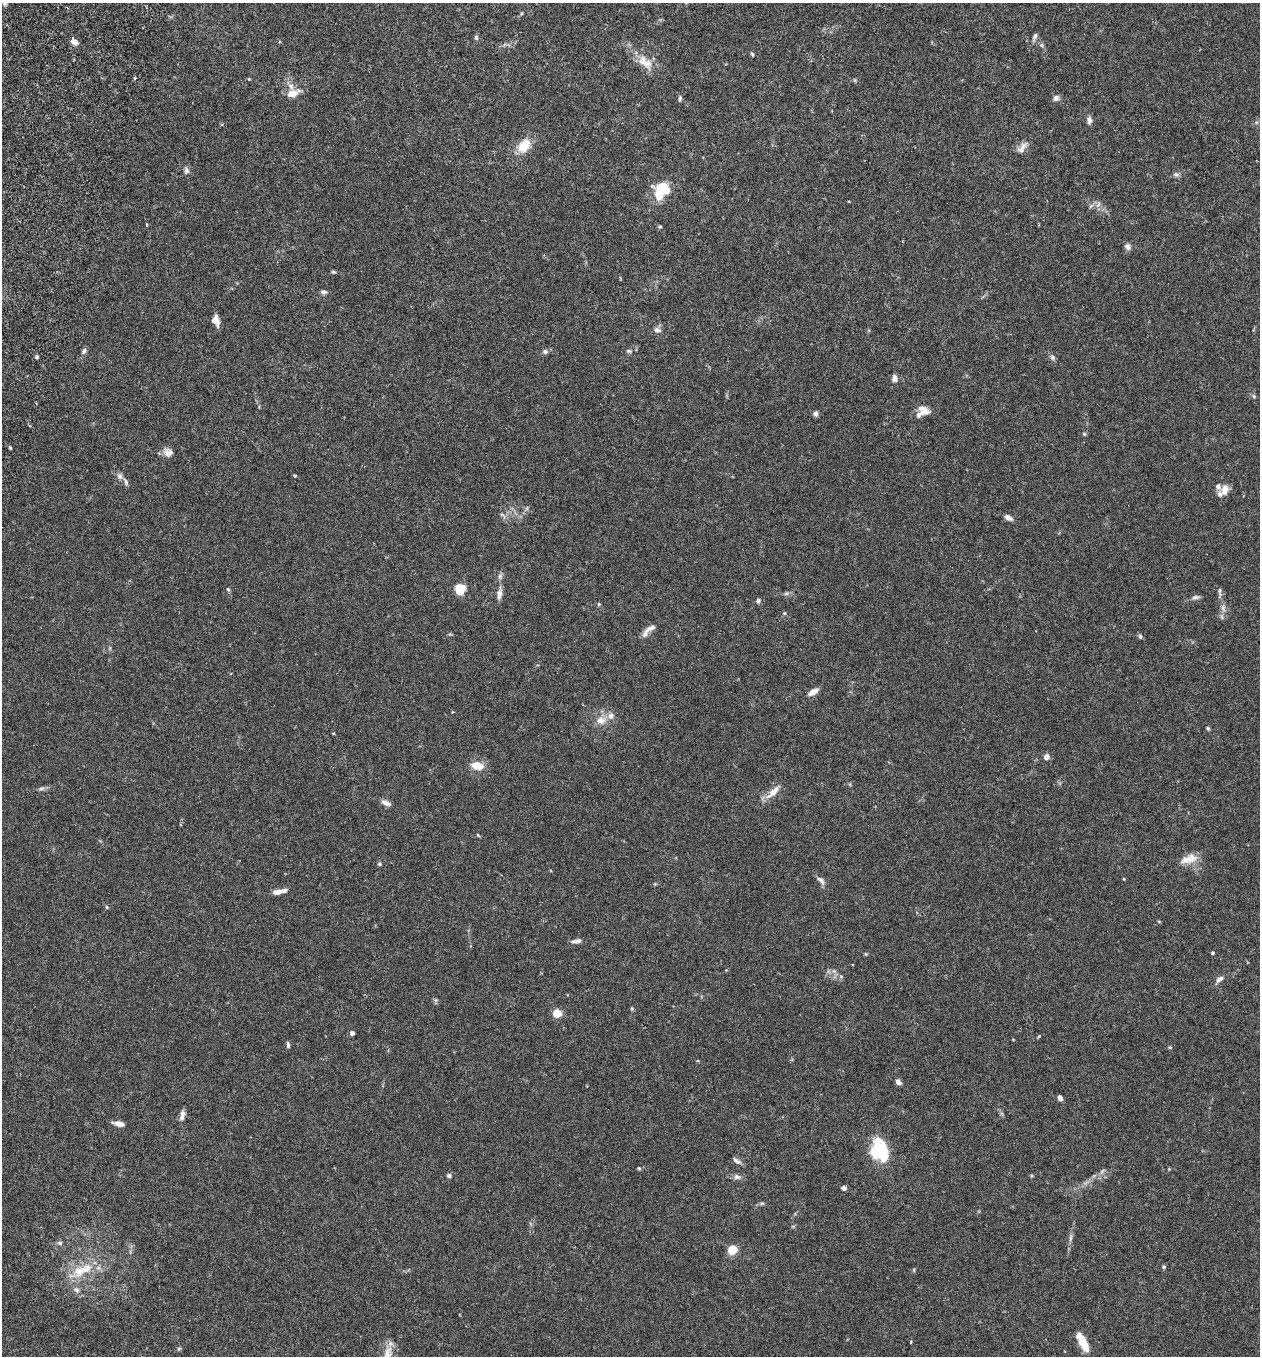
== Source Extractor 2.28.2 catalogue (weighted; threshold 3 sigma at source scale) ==
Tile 11 of 4 x 4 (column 3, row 3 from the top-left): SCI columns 2709-3966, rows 1383-2736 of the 5546 x 5470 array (HDU 1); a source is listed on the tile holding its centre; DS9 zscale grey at full resolution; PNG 1262 x 1358 px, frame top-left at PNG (2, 3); no overlay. Shown black and unused: <1% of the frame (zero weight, under 3 of 6 exposures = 3% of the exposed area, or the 3 px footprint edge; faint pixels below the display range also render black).
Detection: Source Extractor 2.28.2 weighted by HDU 2 'WHT'; one run over the whole footprint, this tile lists its part. Background 0.0169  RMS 0.002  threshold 0.00799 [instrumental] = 3 sigma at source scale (4.09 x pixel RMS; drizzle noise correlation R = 1.36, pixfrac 0.8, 0.05/0.05 arcsec/px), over >= 5 px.
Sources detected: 120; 1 inside a brighter object's white glare — not listed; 9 inside a brighter listed object's ellipse — not listed separately; the other 110 listed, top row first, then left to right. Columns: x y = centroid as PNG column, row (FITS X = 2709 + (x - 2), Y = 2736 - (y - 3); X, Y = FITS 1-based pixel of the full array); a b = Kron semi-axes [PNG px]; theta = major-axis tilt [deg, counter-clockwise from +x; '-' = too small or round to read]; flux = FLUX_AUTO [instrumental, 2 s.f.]
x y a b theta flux
5 4 5 5 - 0.28
1035 36 10 5 68 0.5
476 38 6 5 - 0.38
74 42 10 6 -30 0.84
1042 45 6 4 73 0.24
752 54 5 4 - 0.27
645 62 27 13 -42 3
134 78 3 3 - 0.24
249 79 4 4 - 0.14
293 93 17 10 22 2
680 98 7 4 81 0.35
1056 98 7 6 - 0.82
1089 120 9 6 -84 0.73
524 146 20 13 53 3.3
1022 148 18 8 53 1.2
186 171 9 7 -79 0.55
1176 174 8 6 -10 0.5
664 189 15 10 -25 5.8
1098 204 8 4 46 0.44
147 225 4 3 - 0.13
660 226 5 4 - 0.23
1128 247 8 6 -45 0.77
333 272 6 4 -21 0.26
323 292 8 5 -10 0.5
216 320 11 7 -76 1.5
657 330 10 6 -10 0.65
84 351 9 5 54 0.44
545 351 6 5 - 0.51
629 351 8 5 -2 0.36
37 357 5 4 - 0.32
1052 357 7 6 - 0.46
894 378 8 6 87 0.83
1254 396 6 5 - 0.27
816 414 6 6 - 0.58
919 414 17 8 37 1.1
1084 434 5 5 - 0.22
10 447 4 3 - 0.27
170 452 17 8 -38 0.96
120 476 9 7 -73 0.65
295 476 3 3 - 0.21
1225 490 15 10 72 1.6
527 508 7 4 72 0.28
503 515 13 3 -44 0.38
1008 517 10 6 -30 0.81
500 576 7 6 - 0.48
228 589 5 4 - 0.24
460 589 7 7 - 5.1
1219 590 8 4 81 0.29
786 593 7 4 2 0.34
499 594 16 6 80 0.94
1195 597 11 6 16 0.56
758 600 6 5 - 0.43
599 604 5 5 - 0.2
1223 608 9 6 -75 0.7
784 613 5 5 - 0.21
1222 617 7 4 -71 0.33
648 630 22 7 43 1.3
1140 636 7 5 -74 0.31
813 692 12 6 29 1.2
601 720 12 10 9 1.7
1208 728 5 4 - 0.24
333 733 4 3 - 0.16
1046 757 6 5 - 0.88
477 766 13 8 -14 2.6
41 789 8 4 8 0.4
773 792 20 7 44 2
385 803 13 6 -26 0.92
181 824 3 3 - 0.22
478 835 6 3 -46 0.18
1186 860 20 11 9 2
380 864 5 5 - 0.28
1124 879 4 3 - 0.12
821 880 15 7 -50 0.74
277 892 11 5 10 1.2
107 907 5 4 - 0.21
578 941 10 6 14 0.65
1212 953 4 4 - 0.19
866 954 5 4 - 0.19
834 971 7 5 -43 0.42
841 976 6 3 -19 0.24
1219 979 11 6 43 0.86
632 1008 6 4 79 0.21
557 1013 7 7 - 2.6
352 1033 4 4 - 0.76
1013 1039 4 3 - 0.11
288 1045 8 4 -86 0.37
1170 1047 5 4 - 0.19
898 1082 7 5 -40 0.63
1060 1098 6 4 -66 0.8
182 1115 11 5 77 0.98
118 1124 12 5 -12 1.2
874 1150 32 18 -49 7
737 1161 12 5 -33 0.62
639 1168 5 4 - 0.21
1169 1169 4 3 - 0.15
1102 1171 10 4 34 0.4
449 1176 6 5 - 0.37
737 1177 9 6 -12 0.76
844 1188 5 5 - 0.61
762 1203 5 5 - 0.27
1070 1238 11 4 85 0.52
60 1243 7 5 -13 0.4
732 1250 7 6 - 3.8
1164 1267 5 5 - 0.27
81 1271 31 15 16 5.4
77 1290 9 6 -56 0.69
911 1342 3 2 - 0.3
1082 1342 22 7 -63 3.8
179 1349 7 4 45 0.25
388 1354 23 11 78 2.6
Isophote crosses this tile's border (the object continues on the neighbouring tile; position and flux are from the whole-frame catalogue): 1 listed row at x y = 388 1354